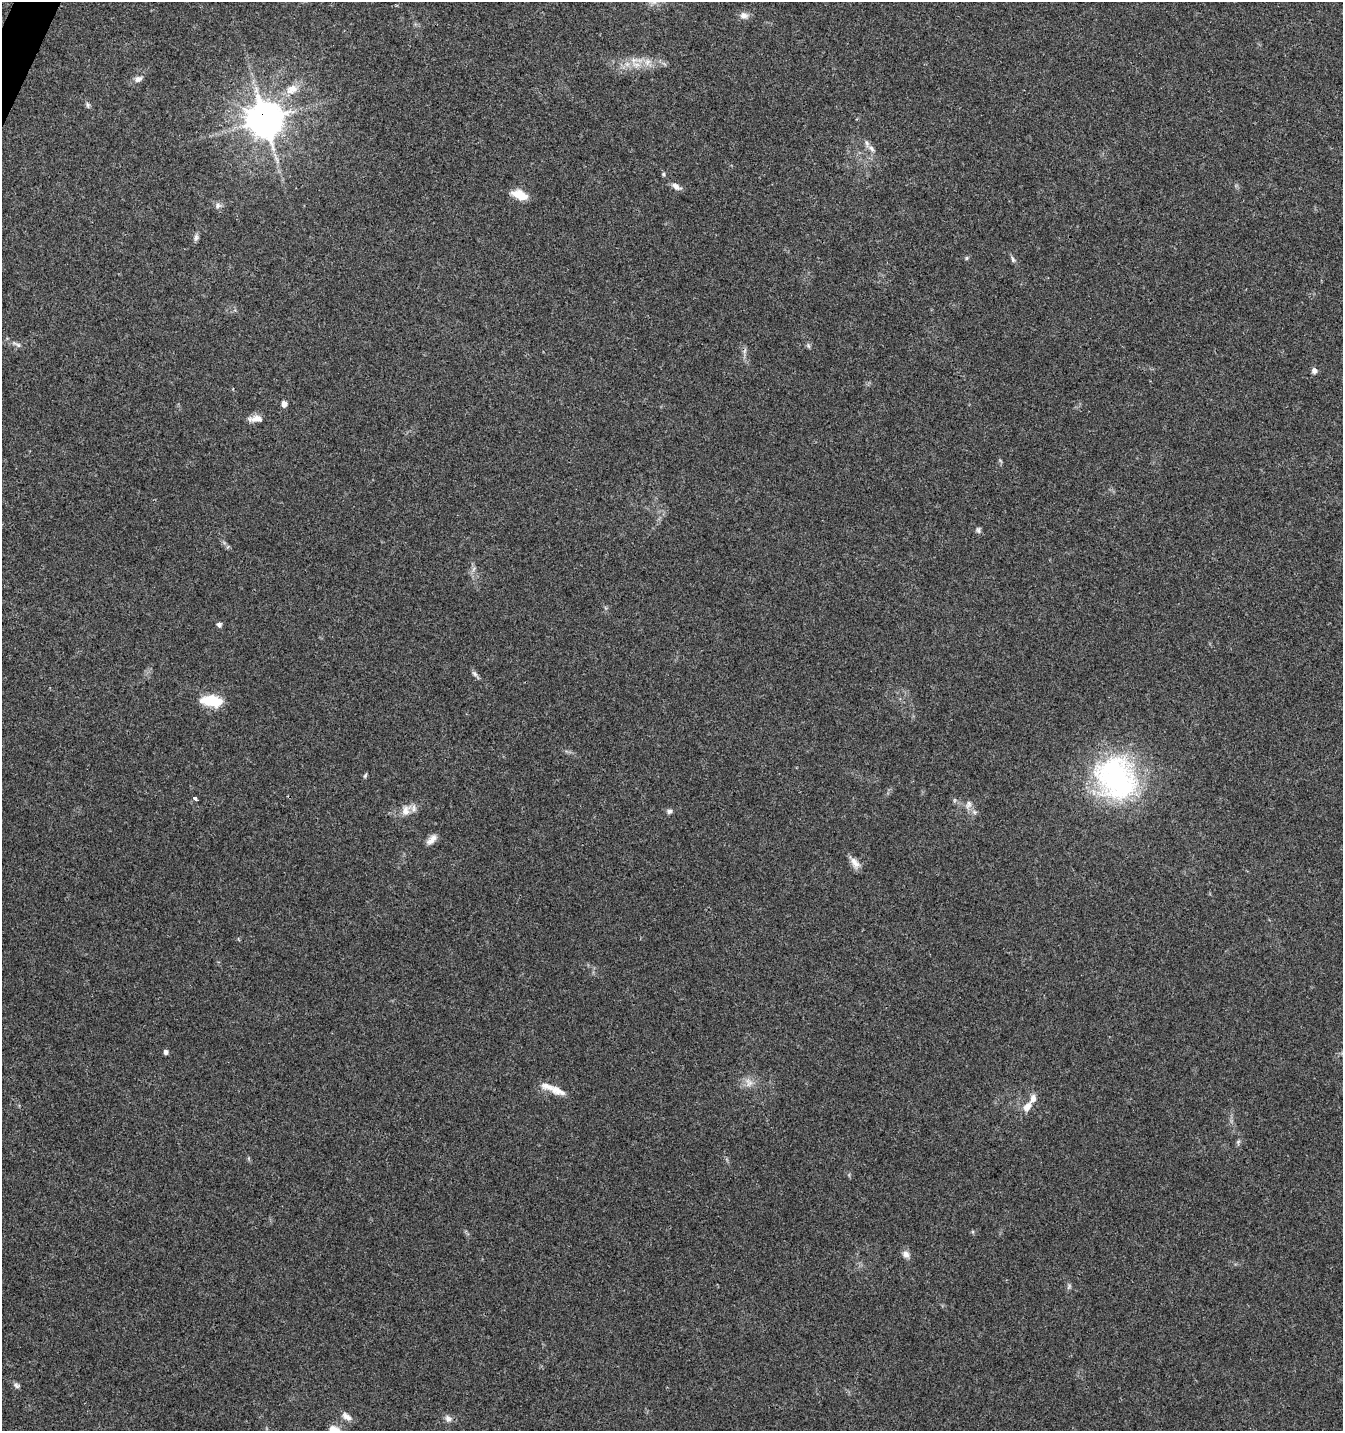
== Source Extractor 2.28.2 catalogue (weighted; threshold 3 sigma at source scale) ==
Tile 11 of 4 x 4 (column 3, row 3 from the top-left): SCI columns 2882-4222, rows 1440-2868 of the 5831 x 5727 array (HDU 1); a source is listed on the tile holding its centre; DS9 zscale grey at full resolution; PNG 1345 x 1433 px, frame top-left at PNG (2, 2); no overlay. Shown black and unused: <1% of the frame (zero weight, under 3 of 4 exposures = <1% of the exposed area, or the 3 px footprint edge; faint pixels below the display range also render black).
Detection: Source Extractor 2.28.2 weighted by HDU 2 'WHT'; one run over the whole footprint, this tile lists its part. Background 0.0438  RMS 0.0034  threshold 0.0155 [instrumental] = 3 sigma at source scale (4.5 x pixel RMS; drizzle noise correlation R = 1.50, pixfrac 1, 0.0396/0.0396 arcsec/px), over >= 5 px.
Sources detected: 49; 1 too faint to see at this stretch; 1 cosmic-ray / hot-pixel residue — not listed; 4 inside a brighter listed object's ellipse — not listed separately; the other 43 listed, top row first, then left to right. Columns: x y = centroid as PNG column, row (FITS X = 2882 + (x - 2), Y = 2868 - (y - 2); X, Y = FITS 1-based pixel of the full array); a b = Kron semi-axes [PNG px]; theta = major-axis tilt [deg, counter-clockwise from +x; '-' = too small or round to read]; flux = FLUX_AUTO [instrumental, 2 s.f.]
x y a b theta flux
744 16 12 9 -8 2
634 60 12 8 21 2.8
647 62 11 7 70 2.1
138 79 11 7 23 1.7
292 89 18 13 24 5
87 105 7 5 -58 0.72
265 120 11 11 - 760
871 149 12 6 -47 1.6
663 174 5 5 - 0.46
676 187 14 7 -32 1.8
519 195 17 9 -23 5.9
218 205 9 7 12 1.3
196 237 11 6 79 1
967 258 6 4 88 0.44
1013 259 8 5 -70 0.79
17 344 16 5 -24 1.4
808 346 7 5 -69 0.65
1314 371 7 6 - 1.4
284 404 7 5 -90 1.7
256 419 19 8 3 2.8
978 530 9 6 -75 0.84
219 625 7 6 - 0.88
474 674 10 6 -45 0.95
211 701 24 11 -6 10
365 776 7 4 63 0.54
1116 778 51 44 -57 69
195 798 4 3 - 1.3
968 804 12 8 74 1.7
405 811 14 10 82 2.8
669 811 8 6 5 0.95
974 812 7 6 - 1
432 840 15 7 43 2.3
855 863 16 9 -57 2.6
166 1052 5 5 - 1
749 1082 14 11 -63 2.8
558 1091 22 10 -22 4
1027 1107 14 9 52 3.1
1238 1142 6 5 - 0.65
906 1254 10 8 -47 1.8
16 1386 9 6 -21 0.98
347 1417 15 8 -34 2.1
448 1418 11 9 -39 1.6
334 1430 12 9 -21 4.8
Overlapping masked pixels (flux is a lower limit): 1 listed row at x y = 265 120
Isophote crosses this tile's border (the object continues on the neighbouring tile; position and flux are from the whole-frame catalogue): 1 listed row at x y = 334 1430